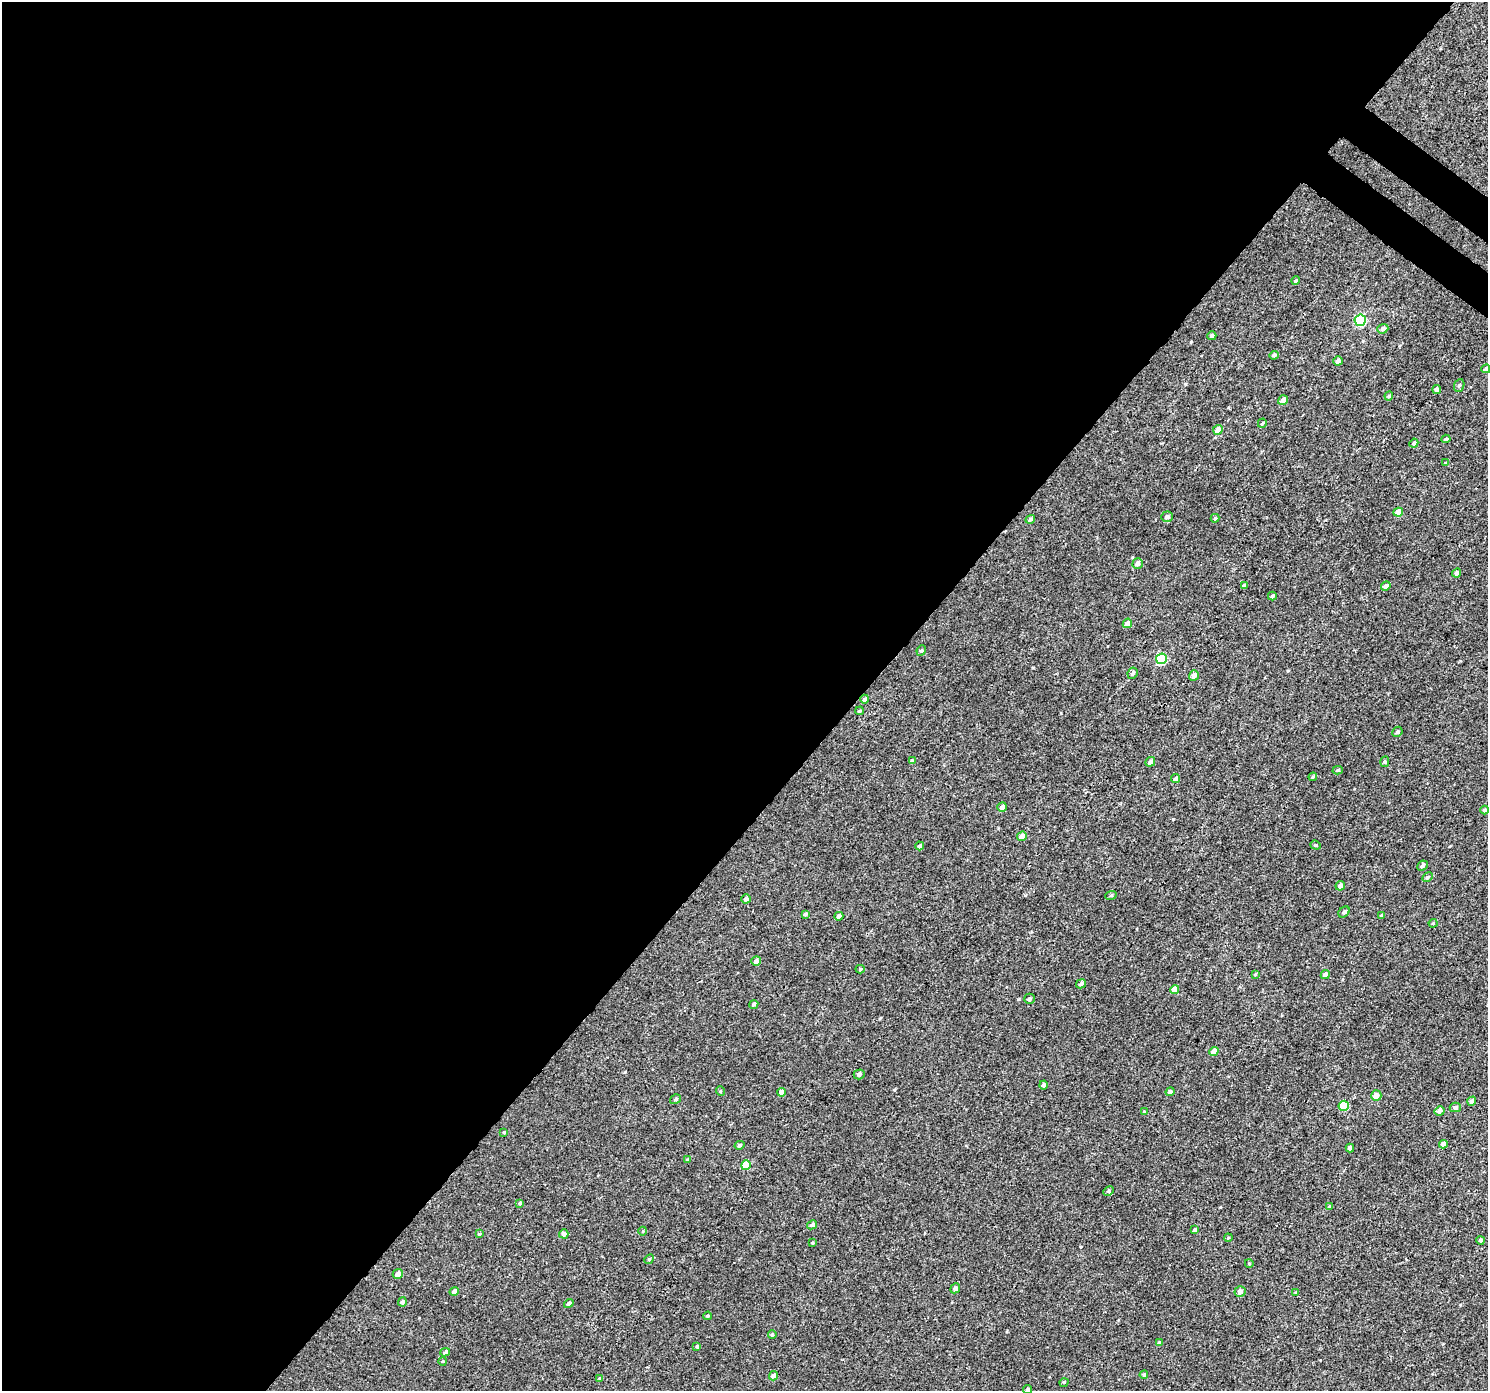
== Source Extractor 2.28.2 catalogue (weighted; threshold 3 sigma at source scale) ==
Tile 5 of 4 x 4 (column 1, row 2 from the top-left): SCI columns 39-1524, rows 3000-4388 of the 6026 x 6065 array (HDU 1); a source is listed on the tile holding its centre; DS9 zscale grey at full resolution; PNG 1490 x 1393 px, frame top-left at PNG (2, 2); each listed source drawn as its Kron ellipse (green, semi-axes under 4 px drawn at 4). Shown black and unused: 58% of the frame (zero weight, under 3 of 4 exposures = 5% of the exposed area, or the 3 px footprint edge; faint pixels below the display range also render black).
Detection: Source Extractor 2.28.2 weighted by HDU 2 'WHT'; one run over the whole footprint, this tile lists its part. Background 0.00277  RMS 0.0022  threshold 0.00975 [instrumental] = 3 sigma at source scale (4.5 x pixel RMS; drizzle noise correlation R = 1.50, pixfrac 1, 0.0396/0.0396 arcsec/px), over >= 5 px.
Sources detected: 112; all 112 listed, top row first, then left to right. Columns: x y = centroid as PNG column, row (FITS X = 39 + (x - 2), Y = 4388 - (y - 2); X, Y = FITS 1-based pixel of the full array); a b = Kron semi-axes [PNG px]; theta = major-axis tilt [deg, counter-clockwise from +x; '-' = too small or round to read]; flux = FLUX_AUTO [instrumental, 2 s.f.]
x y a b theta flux
1296 281 4 3 - 0.24
1360 320 6 5 - 17
1383 329 5 4 - 0.65
1212 336 4 4 - 0.59
1274 355 5 4 - 0.42
1338 361 5 4 - 0.83
1486 369 4 4 - 0.67
1459 385 6 5 - 0.31
1437 390 4 3 - 0.63
1389 396 4 4 - 0.26
1283 400 5 4 - 1.1
1262 423 5 3 - 0.21
1218 430 5 4 - 1.3
1446 439 4 4 - 0.34
1414 443 4 4 - 0.47
1446 463 4 4 - 0.19
1398 512 5 4 - 1.8
1167 517 6 5 - 0.61
1215 518 4 4 - 0.28
1030 519 5 4 - 0.46
1138 563 5 5 - 0.82
1457 573 5 4 - 0.61
1244 585 4 3 - 0.7
1386 586 5 4 - 0.7
1272 596 4 3 - 0.36
1127 623 5 4 - 1.2
921 650 5 4 - 0.32
1161 659 5 5 - 13
1133 673 6 5 - 0.43
1194 675 5 5 - 0.94
865 699 4 4 - 0.53
860 711 4 3 - 0.26
1397 732 5 4 - 0.43
912 761 4 4 - 0.39
1150 762 5 4 - 0.89
1385 762 5 4 - 0.29
1338 770 5 4 - 0.34
1313 777 4 3 - 0.27
1176 779 4 4 - 0.49
1002 807 5 4 - 0.72
1485 810 4 4 - 0.55
1022 836 5 4 - 1.2
1316 845 5 4 - 0.29
920 846 4 4 - 0.56
1422 866 5 4 - 0.49
1427 877 5 4 - 0.35
1340 886 5 4 - 0.8
1111 895 6 3 19 0.25
746 899 5 4 - 0.68
1344 912 6 5 - 0.52
805 914 4 4 - 0.37
839 916 4 4 - 0.81
1381 916 4 4 - 0.29
1433 923 4 4 - 0.2
756 961 5 4 - 0.75
860 969 4 4 - 0.29
1255 974 4 3 - 0.22
1325 975 5 4 - 0.94
1081 984 5 4 - 0.4
1175 990 4 4 - 1.7
1029 999 5 5 - 0.46
754 1004 5 4 - 0.38
1214 1052 5 4 - 1.8
859 1074 5 5 - 0.6
1044 1085 4 4 - 0.62
720 1091 5 3 - 0.19
781 1092 4 4 - 0.87
1170 1092 4 4 - 0.57
1376 1096 5 5 - 1.3
676 1099 6 4 32 0.34
1472 1101 5 4 - 0.74
1344 1106 5 5 - 7.1
1455 1107 5 4 - 0.58
1144 1111 4 3 - 0.21
1440 1111 5 4 - 0.92
504 1132 3 3 - 0.24
1444 1144 4 4 - 1.3
740 1145 5 4 - 0.37
1350 1148 4 4 - 0.62
687 1160 4 4 - 0.27
746 1165 5 4 - 3.9
1108 1191 5 4 - 0.32
520 1203 4 3 - 0.33
1330 1206 4 4 - 0.44
812 1225 5 4 - 0.5
1195 1230 4 4 - 0.33
643 1231 4 3 - 0.15
479 1234 4 4 - 0.2
564 1234 4 4 - 0.61
1228 1238 4 3 - 0.19
1481 1240 4 4 - 0.46
812 1243 3 3 - 0.18
649 1259 5 4 - 0.28
1249 1263 4 3 - 0.16
398 1274 5 5 - 0.89
955 1288 5 4 - 0.6
454 1291 5 4 - 0.66
1240 1292 5 5 - 0.91
1296 1292 4 3 - 0.23
402 1302 4 4 - 0.55
569 1304 5 4 - 0.65
708 1316 4 3 - 0.24
772 1334 4 3 - 0.27
1159 1343 4 4 - 0.58
697 1346 4 4 - 0.22
445 1352 5 4 - 0.34
443 1361 4 2 - 0.16
1144 1375 4 3 - 0.26
773 1376 4 4 - 0.79
600 1378 4 4 - 0.24
1064 1382 5 3 - 0.17
1027 1389 5 4 - 0.41
Isophote crosses this tile's border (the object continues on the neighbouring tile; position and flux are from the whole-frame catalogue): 2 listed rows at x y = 1486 369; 1027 1389
Unlisted compact peaks at least as high as the median listed source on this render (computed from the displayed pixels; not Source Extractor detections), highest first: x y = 1173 819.